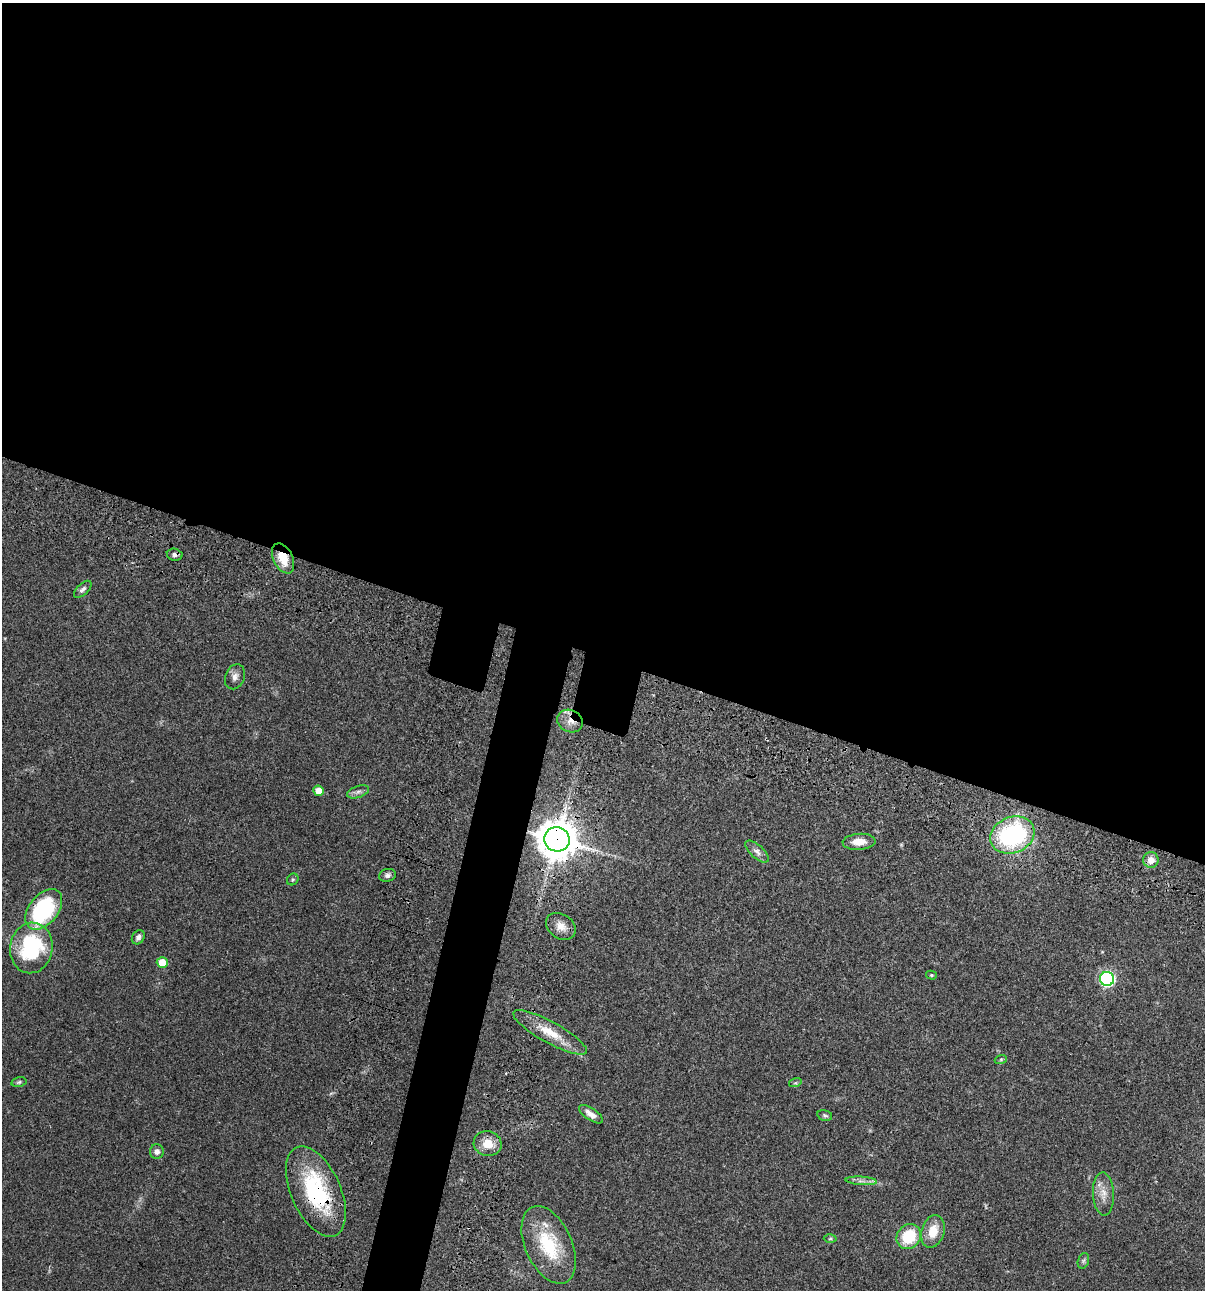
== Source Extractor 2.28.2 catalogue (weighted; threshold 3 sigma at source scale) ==
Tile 3 of 4 x 4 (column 3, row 1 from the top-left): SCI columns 2640-3842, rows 3982-5269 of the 5404 x 5387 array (HDU 1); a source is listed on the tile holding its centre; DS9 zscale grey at full resolution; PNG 1207 x 1292 px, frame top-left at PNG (2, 3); each listed source drawn as its Kron ellipse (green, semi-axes under 4 px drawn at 4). Shown black and unused: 54% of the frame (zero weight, under 3 of 4 exposures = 9% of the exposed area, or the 3 px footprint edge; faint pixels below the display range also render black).
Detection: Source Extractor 2.28.2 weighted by HDU 2 'WHT'; one run over the whole footprint, this tile lists its part. Background 0.0476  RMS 0.0054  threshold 0.0241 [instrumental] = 3 sigma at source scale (4.5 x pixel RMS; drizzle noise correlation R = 1.50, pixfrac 1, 0.05/0.05 arcsec/px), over >= 5 px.
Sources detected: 37; all 37 listed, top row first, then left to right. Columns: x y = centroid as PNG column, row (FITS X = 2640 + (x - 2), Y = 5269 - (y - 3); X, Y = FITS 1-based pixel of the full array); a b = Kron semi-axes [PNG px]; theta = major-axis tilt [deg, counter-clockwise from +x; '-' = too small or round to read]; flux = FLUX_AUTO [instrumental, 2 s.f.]
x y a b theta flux
175 555 8 6 -12 1.8
283 558 16 9 -63 8.7
83 589 11 5 44 1.6
235 677 13 9 68 2.7
570 721 13 11 -26 4.4
319 791 5 5 - 5.7
358 792 11 5 19 1.9
1012 835 23 18 22 70
557 839 13 12 - 1300
859 842 16 8 3 6.8
757 852 14 6 -42 2.6
1151 860 7 7 - 4.7
387 875 8 6 12 1.6
293 879 6 5 - 0.78
44 909 23 14 51 57
561 926 16 12 -34 5.5
138 937 7 6 - 2
31 948 25 21 81 47
162 962 5 5 - 11
931 975 5 4 - 0.67
1107 979 7 7 - 99
550 1032 41 10 -29 13
1001 1059 6 4 19 0.65
19 1082 8 5 11 0.92
795 1083 6 4 17 0.64
591 1114 14 6 -34 3.9
825 1115 7 5 -14 0.98
488 1144 14 12 -14 7.8
157 1151 7 7 - 2.3
861 1181 15 3 -4 2.1
316 1192 48 24 -66 53
1103 1194 22 10 -87 5.7
933 1231 17 11 73 9.2
909 1237 13 11 51 20
830 1239 6 4 1 0.82
549 1245 41 23 -66 30
1083 1261 8 5 72 1.1
Overlapping masked pixels (flux is a lower limit): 6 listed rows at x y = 175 555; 283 558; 570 721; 557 839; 44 909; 316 1192